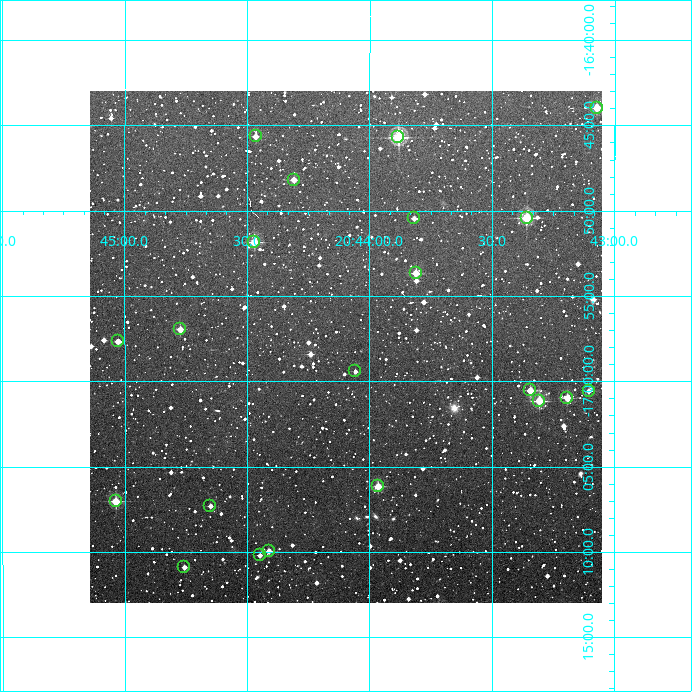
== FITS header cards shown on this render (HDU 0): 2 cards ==
NAXIS1  =                  512
NAXIS2  =                  512

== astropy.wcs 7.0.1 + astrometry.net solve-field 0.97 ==
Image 512 x 512 px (HDU 0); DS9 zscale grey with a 90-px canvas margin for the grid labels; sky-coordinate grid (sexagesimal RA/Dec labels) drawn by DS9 from the SOLVED WCS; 21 Tycho-2 reference stars matched to detected sources circled (green)
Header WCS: RA---TAN/DEC--TAN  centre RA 20:44:06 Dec -16:58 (311.02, -16.97 deg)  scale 3.52 arcsec/px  FOV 30.0' x 30.0'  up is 0 deg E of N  parity normal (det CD < 0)
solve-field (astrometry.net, Tycho-2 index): VERIFIED the header's WCS against the Tycho-2 star catalogue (verified at 2 index scales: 12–21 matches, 0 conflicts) and refined it, rather than solving blind
Solved WCS: RA---TAN-SIP/DEC--TAN-SIP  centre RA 20:44:06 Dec -16:58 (311.02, -16.97 deg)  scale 3.52 arcsec/px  FOV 30.0' x 30.0'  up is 0 deg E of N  parity normal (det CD < 0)
The solver's refit moves the header's centre by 1.4 arcsec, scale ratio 1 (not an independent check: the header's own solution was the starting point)
Tycho-2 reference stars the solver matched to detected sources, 21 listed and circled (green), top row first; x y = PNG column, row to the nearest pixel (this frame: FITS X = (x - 90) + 1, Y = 512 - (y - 91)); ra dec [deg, ICRS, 3 dp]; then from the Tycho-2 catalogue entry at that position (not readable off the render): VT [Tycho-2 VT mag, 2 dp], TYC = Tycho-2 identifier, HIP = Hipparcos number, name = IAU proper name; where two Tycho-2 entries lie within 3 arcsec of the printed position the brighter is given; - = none
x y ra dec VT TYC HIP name
597 108 310.768 -16.733 10.30 6331-52-1 - -
256 136 311.116 -16.761 11.37 6331-212-1 - -
398 137 310.970 -16.762 9.75 6331-132-1 - -
294 180 311.077 -16.803 11.54 6331-114-1 - -
414 218 310.954 -16.841 12.45 6331-22-1 - -
527 218 310.840 -16.840 10.05 6331-140-1 - -
254 242 311.117 -16.864 10.70 6331-196-1 - -
416 273 310.953 -16.894 11.28 6335-654-1 - -
180 329 311.193 -16.949 11.24 6335-361-1 - -
118 341 311.257 -16.961 11.46 6335-996-1 - -
355 371 311.014 -16.990 12.01 6335-1252-1 - -
530 390 310.836 -17.009 10.63 6335-780-1 - -
589 391 310.776 -17.009 12.76 6335-1170-1 - -
567 398 310.798 -17.016 11.06 6335-1075-1 - -
539 401 310.827 -17.019 10.55 6335-1356-1 - -
378 486 310.991 -17.103 10.64 6335-1118-1 - -
116 501 311.259 -17.117 10.17 6335-407-1 - -
210 506 311.162 -17.122 11.69 6335-205-1 - -
269 551 311.103 -17.166 11.65 6335-800-1 - -
260 555 311.112 -17.170 12.27 6335-844-1 - -
184 567 311.189 -17.182 11.94 6335-25-1 - -